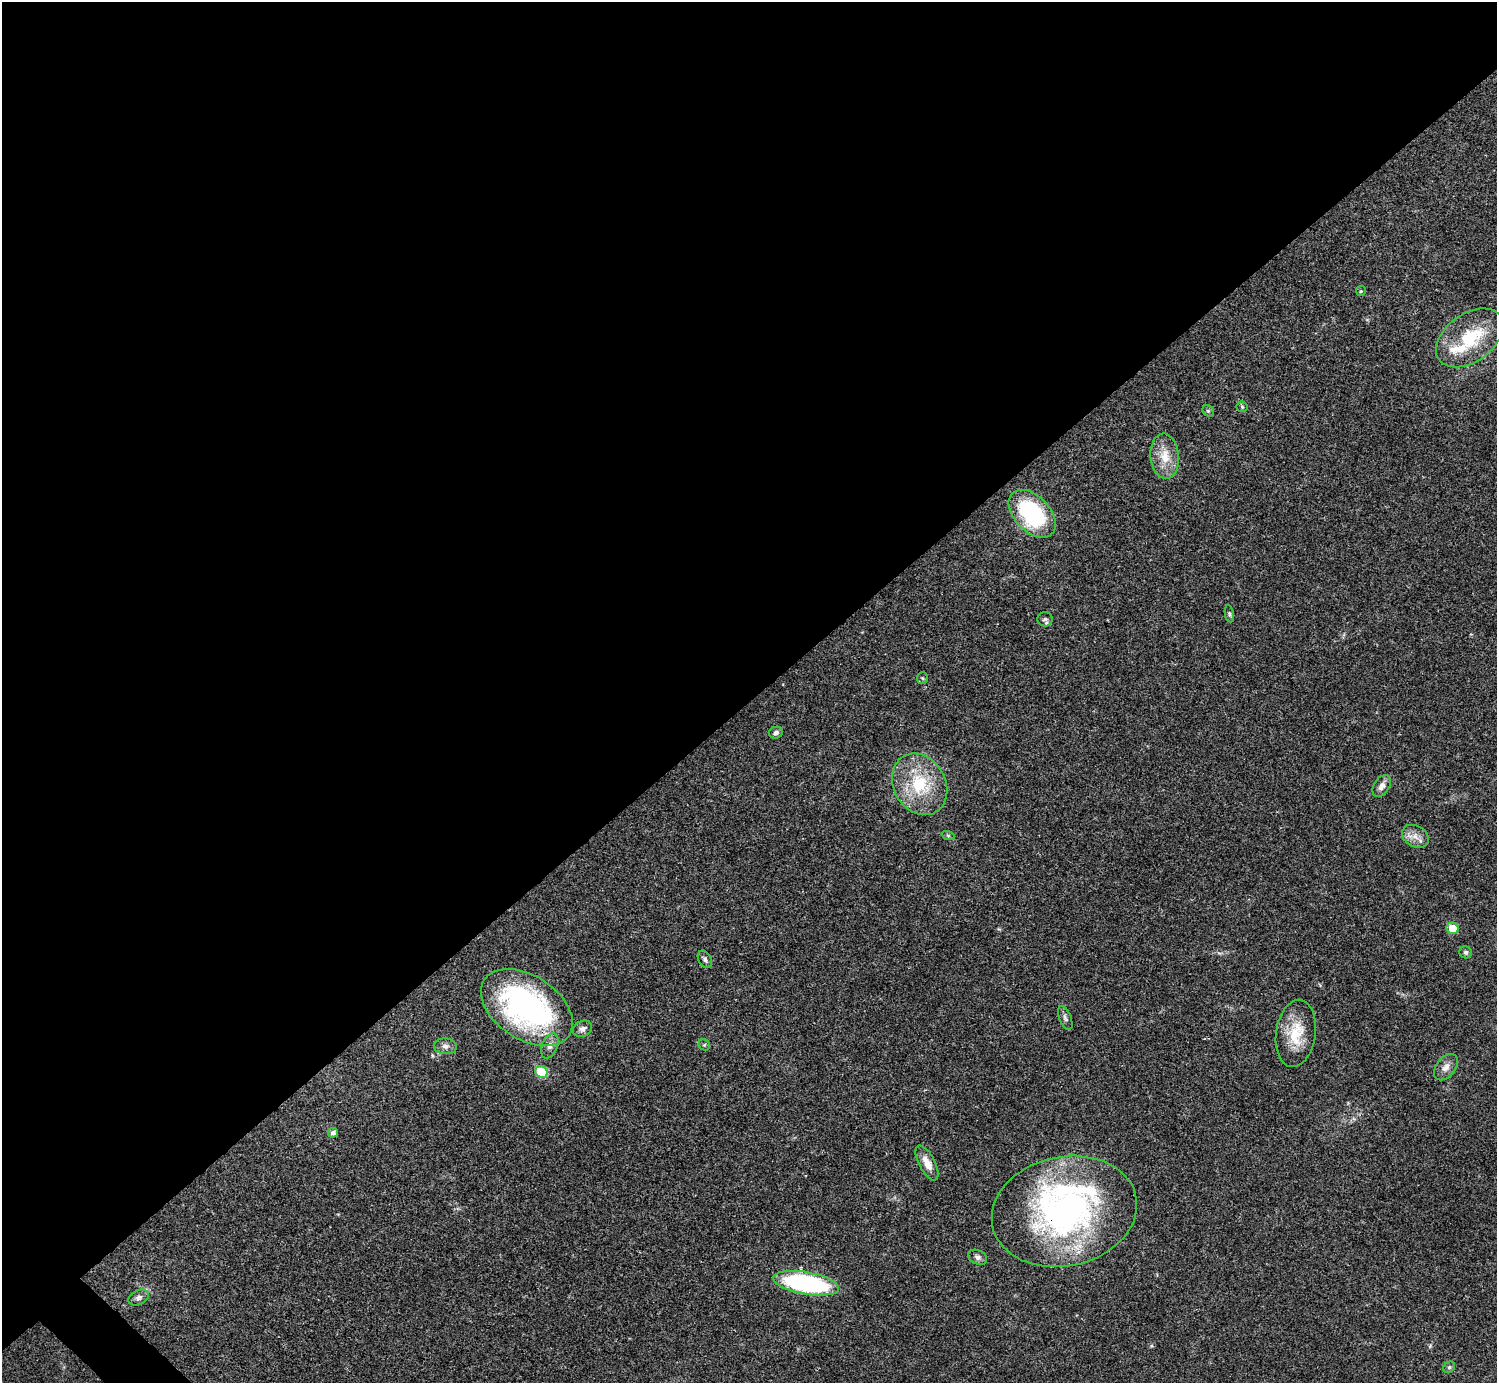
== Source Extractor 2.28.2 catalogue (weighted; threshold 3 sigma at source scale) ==
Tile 2 of 4 x 4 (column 2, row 1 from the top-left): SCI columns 1495-2989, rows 4302-5682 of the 5981 x 5981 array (HDU 1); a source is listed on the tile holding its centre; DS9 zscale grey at full resolution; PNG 1499 x 1385 px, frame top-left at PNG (2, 2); each listed source drawn as its Kron ellipse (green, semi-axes under 4 px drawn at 4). Shown black and unused: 51% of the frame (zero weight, under 3 of 4 exposures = <1% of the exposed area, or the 3 px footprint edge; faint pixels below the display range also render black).
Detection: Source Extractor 2.28.2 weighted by HDU 2 'WHT'; one run over the whole footprint, this tile lists its part. Background 0.0209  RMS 0.0022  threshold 0.01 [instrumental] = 3 sigma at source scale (4.5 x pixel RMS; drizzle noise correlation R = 1.50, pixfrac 1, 0.05/0.05 arcsec/px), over >= 5 px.
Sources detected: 36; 3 inside a brighter listed object's ellipse — not listed separately; the other 33 listed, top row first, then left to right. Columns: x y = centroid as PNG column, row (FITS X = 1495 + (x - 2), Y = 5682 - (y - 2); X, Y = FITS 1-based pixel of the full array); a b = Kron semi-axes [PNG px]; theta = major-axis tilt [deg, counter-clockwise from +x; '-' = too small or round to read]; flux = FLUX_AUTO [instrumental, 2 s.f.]
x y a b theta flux
1361 291 5 5 - 0.29
1470 338 38 24 36 13
1242 407 5 5 - 0.31
1208 411 6 5 - 0.35
1165 456 23 14 -85 4.6
1032 514 28 17 -46 22
1229 614 9 4 -79 0.39
1045 619 7 7 - 0.64
922 678 6 5 - 0.33
776 733 7 6 - 0.63
920 784 32 26 -59 13
1382 786 12 7 58 1.3
948 835 7 4 -19 0.34
1415 836 14 10 -30 2
1453 928 6 5 - 4.3
1466 952 6 6 - 0.53
705 959 9 6 -62 0.7
527 1007 51 32 -33 58
1065 1018 12 6 -68 0.77
582 1029 10 7 27 0.91
1296 1033 34 20 82 7.5
704 1045 6 5 - 0.35
445 1046 11 8 -4 1.1
550 1046 13 8 67 1.3
1446 1067 15 9 51 1.6
541 1072 6 5 - 8.7
333 1133 5 5 - 0.77
927 1163 19 8 -62 2.5
1064 1211 73 55 12 70
977 1257 10 7 -24 0.78
806 1283 33 11 -10 37
139 1297 10 7 26 0.88
1449 1367 6 5 - 0.38
Overlapping masked pixels (flux is a lower limit): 2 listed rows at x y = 527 1007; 1064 1211